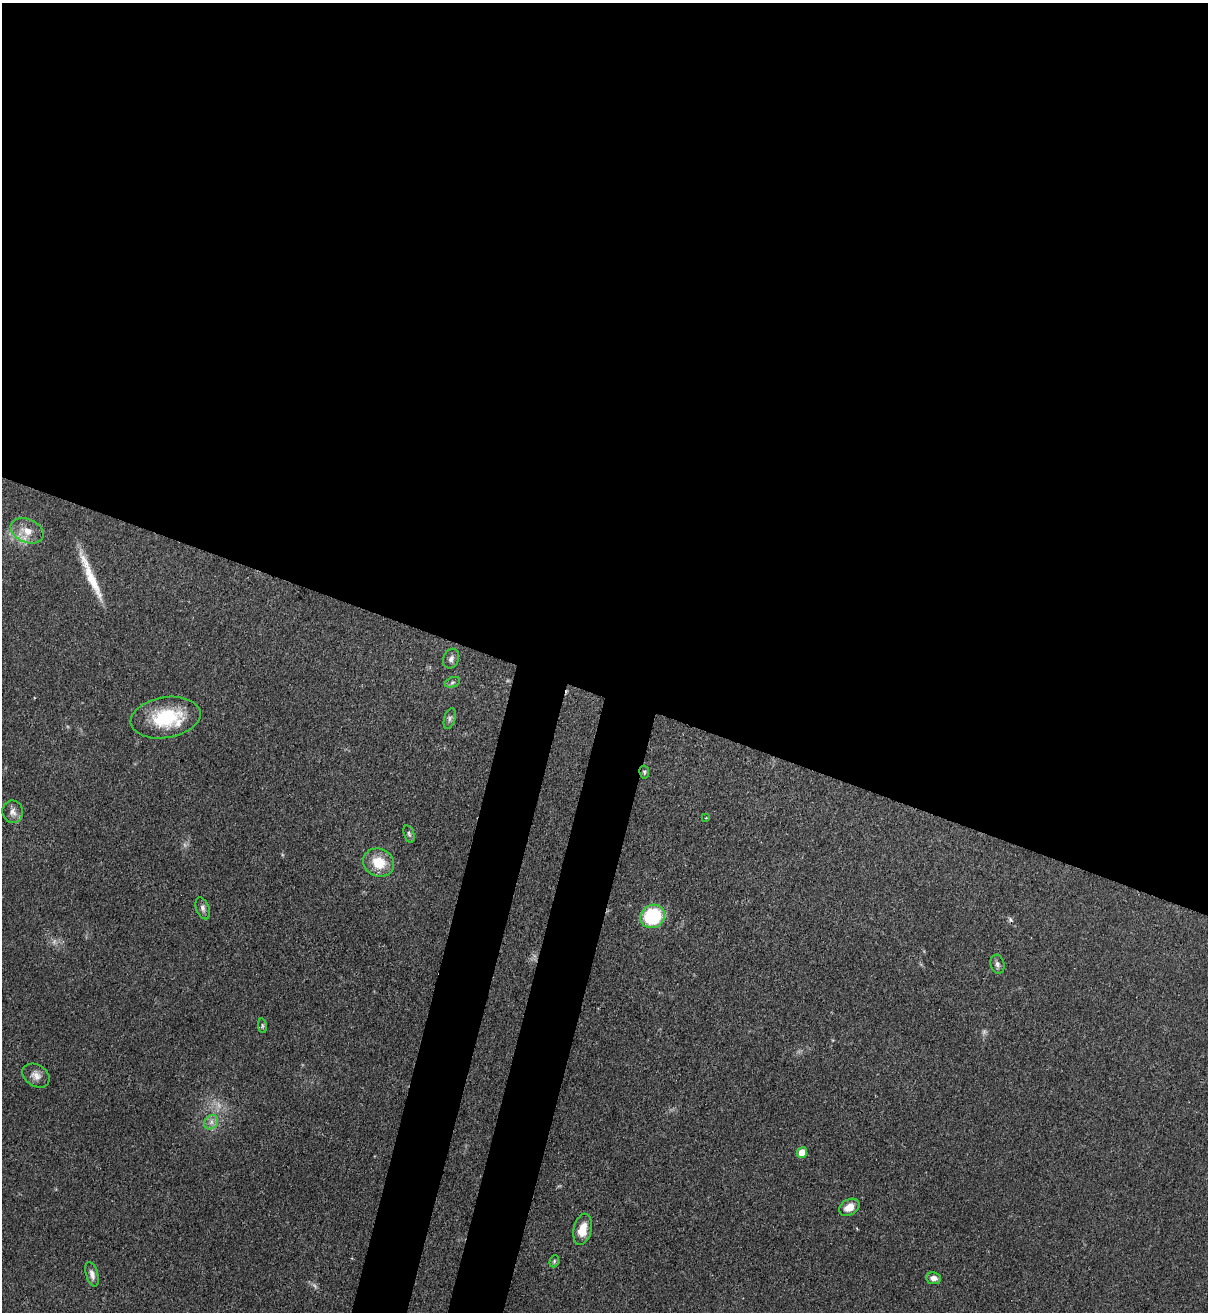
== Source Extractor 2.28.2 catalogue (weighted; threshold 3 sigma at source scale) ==
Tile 3 of 4 x 4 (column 3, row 1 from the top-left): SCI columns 2636-3841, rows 3964-5273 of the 5389 x 5307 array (HDU 1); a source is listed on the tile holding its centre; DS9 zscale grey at full resolution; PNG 1210 x 1314 px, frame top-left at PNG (2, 3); each listed source drawn as its Kron ellipse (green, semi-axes under 4 px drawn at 4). Shown black and unused: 57% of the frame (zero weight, under 3 of 4 exposures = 7% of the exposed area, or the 3 px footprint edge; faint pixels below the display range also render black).
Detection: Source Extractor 2.28.2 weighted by HDU 2 'WHT'; one run over the whole footprint, this tile lists its part. Background 0.0823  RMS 0.0039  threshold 0.0174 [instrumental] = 3 sigma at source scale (4.5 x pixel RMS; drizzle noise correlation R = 1.50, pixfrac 1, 0.05/0.05 arcsec/px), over >= 5 px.
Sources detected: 30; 4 too faint to see at this stretch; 1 cosmic-ray / hot-pixel residue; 1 long thin detection or spike segment (spike, bleed or trail) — neither listed nor drawn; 2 inside a brighter listed object's ellipse — not listed separately; the other 22 listed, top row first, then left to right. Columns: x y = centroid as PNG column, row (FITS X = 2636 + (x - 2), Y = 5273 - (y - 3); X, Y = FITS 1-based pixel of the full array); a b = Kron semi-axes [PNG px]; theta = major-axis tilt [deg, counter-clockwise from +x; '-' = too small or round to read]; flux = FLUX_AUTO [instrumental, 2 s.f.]
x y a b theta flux
27 531 17 11 -23 5.1
451 659 10 7 68 1.5
452 682 8 5 20 0.91
166 718 35 20 9 22
450 719 10 5 73 1.1
644 772 6 5 - 0.62
13 812 11 10 - 2.3
706 818 3 2 - 0.38
409 834 9 5 -73 0.88
379 862 16 13 -26 10
203 908 11 6 -70 1.5
652 916 12 11 - 29
997 964 9 7 -76 1.3
262 1026 7 3 -82 0.56
36 1076 14 10 -33 2.8
211 1122 8 6 48 1.6
802 1152 5 5 - 6.6
849 1207 11 7 31 4.6
583 1229 16 9 77 6.1
554 1261 6 4 70 0.57
92 1274 12 6 -74 2
934 1278 7 6 - 2
Overlapping masked pixels (flux is a lower limit): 1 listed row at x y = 644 772